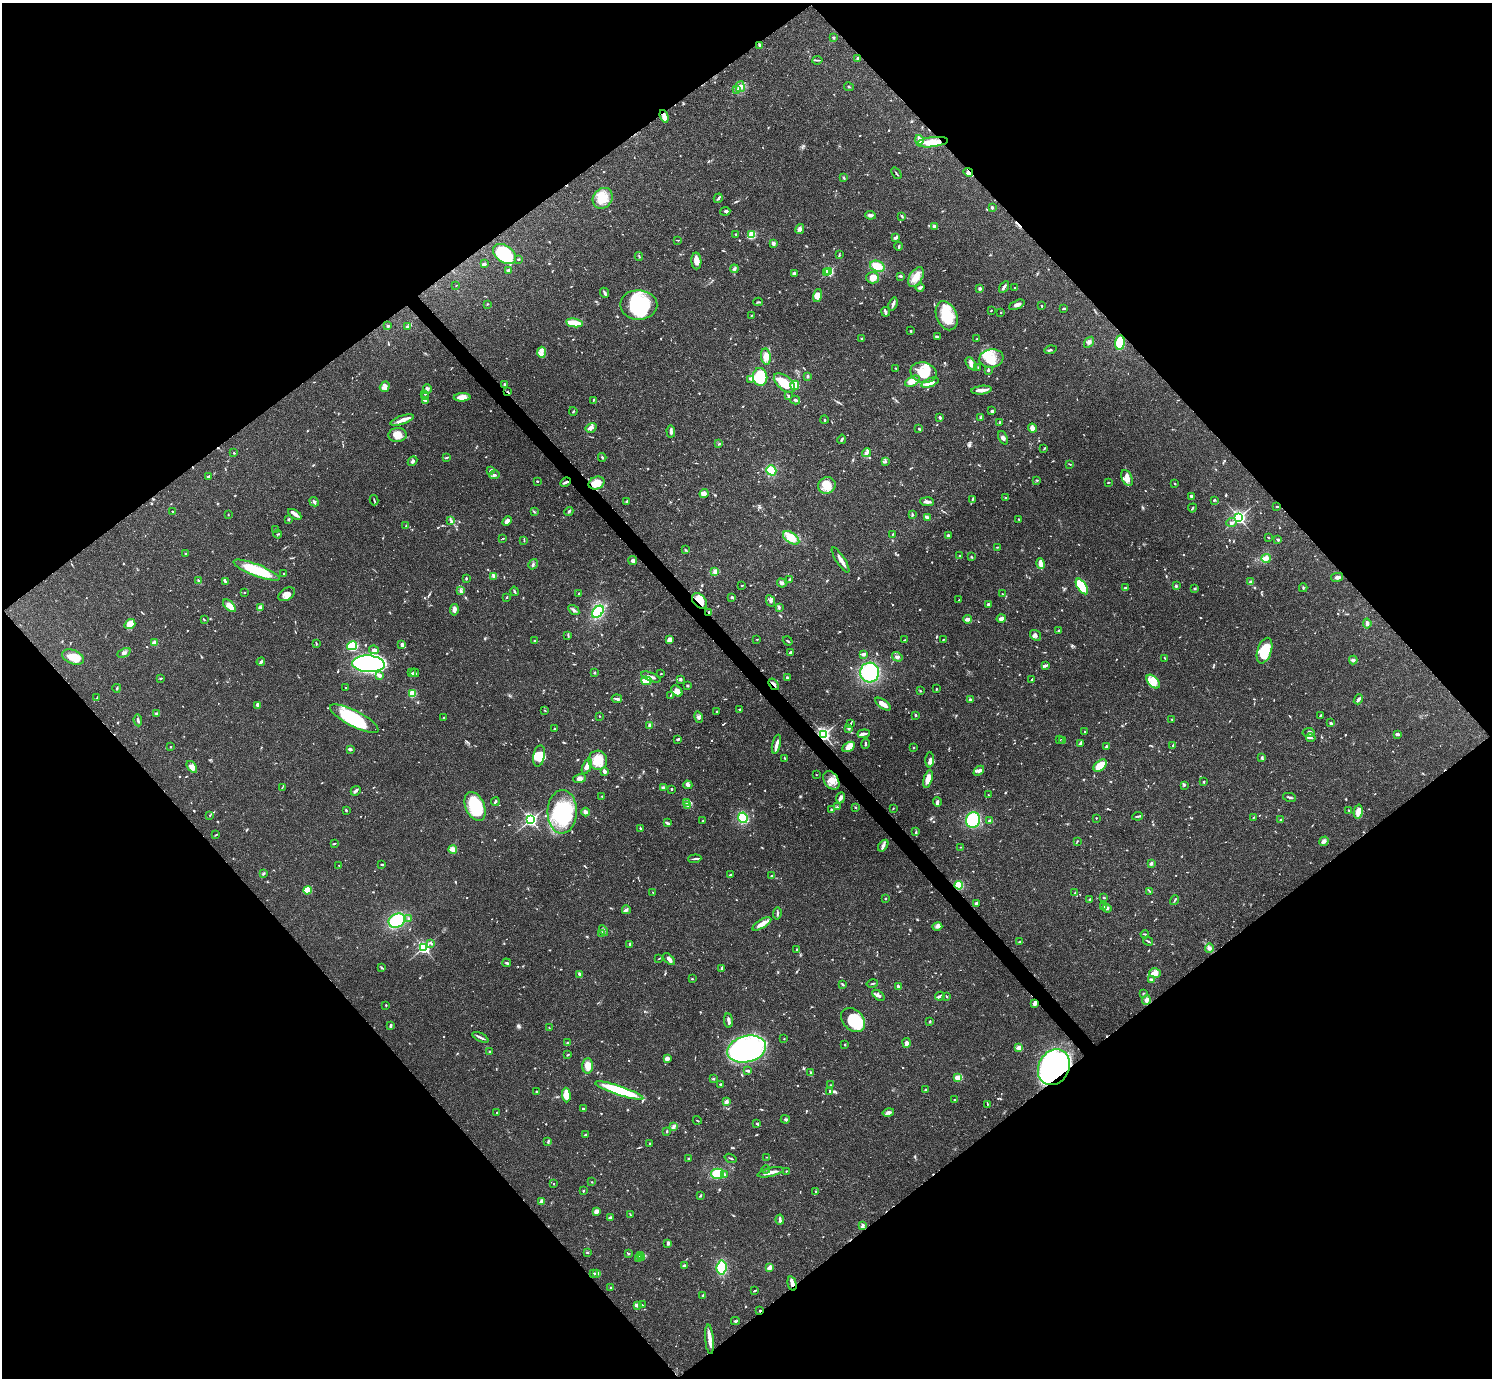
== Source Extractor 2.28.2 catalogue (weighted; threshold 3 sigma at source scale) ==
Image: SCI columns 1-5958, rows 159-5659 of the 5961 x 5958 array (HDU 1 of 3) = the unmasked area's bounding box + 8 px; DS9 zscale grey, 4 x 4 block average (1 PNG px = mean of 4 x 4 image px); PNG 1494 x 1380 px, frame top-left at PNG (2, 3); each listed source drawn as its Kron ellipse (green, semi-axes under 4 px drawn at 4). Shown black and unused: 50% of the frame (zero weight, under 3 of 4 exposures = <1% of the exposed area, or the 3 px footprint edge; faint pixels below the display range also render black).
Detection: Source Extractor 2.28.2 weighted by HDU 2 'WHT'. Background 0.0413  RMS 0.0026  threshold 0.0118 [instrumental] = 3 sigma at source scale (4.5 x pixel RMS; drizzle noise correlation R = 1.50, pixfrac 1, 0.05/0.05 arcsec/px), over >= 5 px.
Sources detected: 1081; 8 too faint to see at this stretch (4 x 4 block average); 4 inside a brighter object's white glare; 11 cosmic-ray / hot-pixel residue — neither listed nor drawn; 33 coinciding with a brighter row at this scale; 77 inside a brighter listed object's ellipse — not listed separately; of the other 948, all 500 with FLUX_AUTO >= 0.986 (the completeness limit of this list) listed and drawn (448 fainter detections not listed), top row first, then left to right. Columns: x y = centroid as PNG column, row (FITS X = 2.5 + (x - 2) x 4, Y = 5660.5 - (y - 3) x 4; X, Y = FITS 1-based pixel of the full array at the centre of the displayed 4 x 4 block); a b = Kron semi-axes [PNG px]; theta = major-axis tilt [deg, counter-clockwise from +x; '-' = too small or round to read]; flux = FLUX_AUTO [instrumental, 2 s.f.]
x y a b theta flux
834 38 3 2 - 1.6
759 45 3 2 - 2.5
857 59 3 2 - 3.8
817 60 5 2 - 2.2
740 87 5 4 - 7.8
849 87 5 2 - 1.9
736 89 3 2 - 2.2
664 116 6 4 -72 7.1
919 140 5 3 - 7.1
932 142 16 5 7 28
968 172 5 4 - 5.1
896 173 6 2 -54 1.9
844 178 3 2 - 1.6
603 198 11 9 52 27
718 198 5 2 - 3.1
992 207 3 2 - 2.5
725 211 5 3 - 2.8
870 215 5 3 - 4.4
902 216 3 2 - 2.4
935 226 4 3 - 6.3
800 229 5 4 - 4.2
736 234 2 2 - 4.7
752 235 2 2 - 62
896 237 3 2 - 4
678 240 4 2 - 1.1
773 243 3 3 - 4.8
899 246 4 2 - 2
504 254 13 8 -36 93
839 255 3 2 - 1.3
639 256 4 2 - 1.7
518 259 3 2 - 1.6
696 261 8 5 -86 7.8
484 264 4 2 - 2.1
877 266 7 5 -20 24
734 269 4 3 - 3.2
508 270 2 2 - 13
829 271 2 2 - 150
827 273 2 2 - 14
794 274 4 3 - 2.6
901 276 3 3 - 2
916 277 11 6 59 16
872 278 6 5 - 18
456 285 2 2 - 1.2
920 287 4 2 - 3.6
1004 287 6 2 58 5.3
1014 287 2 2 - 1.3
980 288 2 2 - 14
605 293 5 2 - 4
817 295 7 4 75 13
758 302 5 2 - 2.2
487 304 3 2 - 1.1
893 304 7 2 72 4.2
639 305 18 15 -1 120
1017 305 8 3 24 5.5
1042 306 2 2 - 2
1064 308 4 2 - 2.3
991 310 2 2 - 1
886 312 5 3 - 4.8
1001 312 2 2 - 2.2
752 315 4 2 - 1.3
947 316 15 10 -67 49
574 323 8 2 -10 55
388 326 2 2 - 8.8
407 326 4 2 - 1.7
911 331 2 2 - 2
937 337 4 2 - 4.2
862 338 4 2 - 1.7
977 339 3 2 - 1.1
1089 342 6 3 55 4.2
1120 343 7 5 83 54
1051 350 6 2 16 2.6
542 352 5 3 - 6.8
766 357 8 5 -82 14
991 358 12 9 8 24
971 364 7 4 -52 6.8
896 368 2 2 - 1.1
978 368 3 2 - 0.99
988 370 3 3 - 2.1
923 372 13 10 -12 42
807 376 3 2 - 2.3
760 377 9 7 -84 66
751 379 2 2 - 1.7
912 381 8 4 29 12
784 383 12 7 -39 37
930 383 9 4 21 10
505 384 3 2 - 1.2
795 385 5 4 - 23
385 387 5 4 - 6.1
427 389 4 3 - 3.4
982 390 10 2 6 15
508 392 3 2 - 1.4
425 394 2 2 - 1.1
425 396 3 2 - 1.3
788 396 3 2 - 2.1
462 397 8 3 2 14
593 400 4 2 - 1.1
795 400 5 2 - 4.5
425 401 2 2 - 2.2
573 411 4 2 - 1.4
992 411 3 2 - 4
940 417 3 2 - 3
980 418 2 2 - 1
402 420 12 3 19 10
824 420 4 2 - 2.1
999 422 3 2 - 1.3
591 428 5 4 - 6.3
1032 428 4 4 - 8.1
919 429 3 2 - 1.6
671 431 6 3 -87 5.4
397 435 9 7 2 15
1003 438 7 3 -67 4.5
842 439 5 2 - 2.7
718 444 3 2 - 1.1
1044 448 3 2 - 1.4
234 453 2 2 - 1.1
866 453 4 4 - 4
602 457 4 2 - 1.6
447 458 3 2 - 2.6
413 461 5 3 - 3.4
885 462 4 3 - 2.5
1070 464 3 2 - 1
490 470 3 2 - 2.1
771 470 5 4 - 31
494 475 5 3 - 2.9
208 477 3 2 - 3.9
1127 478 8 5 -65 11
1037 480 3 2 - 0.99
537 481 2 2 - 1.9
565 482 6 2 26 4
1108 482 3 2 - 0.99
597 483 8 6 24 25
1175 484 2 2 - 1.1
827 485 9 8 - 22
704 494 5 4 - 7.1
1191 496 2 2 - 3.1
1005 498 3 2 - 1.5
374 500 5 2 - 1.9
972 500 4 2 - 1.3
1214 500 3 2 - 1.6
627 501 3 2 - 3.8
314 502 5 2 - 3.4
927 502 7 3 -4 5.6
1277 506 3 2 - 1.6
1192 508 4 2 - 1.7
173 511 3 2 - 1.1
569 511 5 3 - 3.2
534 512 3 2 - 1.4
295 514 7 3 -32 5.3
912 514 4 2 - 2.3
228 515 2 2 - 1.3
927 517 4 2 - 7.4
1239 517 2 2 - 450
288 519 2 2 - 1
1019 519 3 2 - 1.3
451 520 4 2 - 2.5
507 521 5 4 - 7.9
1231 522 5 2 - 4.4
406 526 2 2 - 1.4
276 529 2 2 - 1.1
278 534 4 2 - 1.5
893 534 3 2 - 0.99
948 535 3 2 - 3.1
503 538 2 2 - 2
791 538 9 5 -35 25
1269 538 3 2 - 1.3
1278 540 4 2 - 1.7
524 541 4 2 - 1.4
997 547 2 2 - 1.2
686 550 4 2 - 1.5
185 553 2 2 - 4.1
960 556 3 2 - 1.3
972 557 3 2 - 1.4
1266 558 5 4 - 5.2
840 560 14 3 -57 8.4
633 561 4 3 - 4.8
533 564 5 2 - 2.5
1040 564 5 2 - 17
257 570 25 6 -21 80
715 571 4 3 - 4.8
284 574 2 2 - 2.3
494 576 3 3 - 2.7
1337 577 6 4 12 5.3
466 579 2 2 - 2.8
790 579 2 2 - 2
199 581 3 2 - 1.7
225 581 4 2 - 2.2
1250 581 3 2 - 1.9
782 583 5 4 - 4.4
742 585 2 2 - 1.4
1082 586 9 4 -56 91
1176 586 4 2 - 1.8
1125 588 3 2 - 2.1
1195 588 3 2 - 1.5
1303 588 4 2 - 1.5
460 591 3 2 - 2.1
515 591 5 2 - 2.4
244 592 2 2 - 1.1
287 594 9 6 33 9.1
579 594 3 2 - 1.2
1002 594 2 2 - 1.3
507 597 3 2 - 1.2
732 597 2 2 - 3.3
959 600 2 2 - 1.4
699 601 9 6 -47 22
770 601 6 3 -66 3.7
988 604 3 3 - 2.1
229 606 8 3 -41 22
260 607 3 3 - 2.7
779 607 4 2 - 2.2
454 610 6 3 81 8.2
574 610 6 2 -34 3.7
598 612 7 4 47 54
709 613 3 2 - 1.9
1001 618 4 3 - 8.2
967 619 4 3 - 5.6
204 620 2 2 - 0.99
1367 623 5 3 - 3.8
130 624 5 4 - 18
1059 630 3 2 - 1.6
568 635 3 2 - 1.1
1036 635 6 5 - 5.3
757 639 2 2 - 2.1
943 639 3 2 - 1
534 640 2 2 - 1.9
669 640 4 3 - 11
904 640 3 2 - 1.1
788 641 5 2 - 1.6
154 643 2 2 - 55
316 643 3 2 - 1.1
402 645 3 2 - 5.7
352 646 5 4 - 80
374 650 5 3 - 6.1
1265 651 13 7 71 58
791 652 3 2 - 4.7
124 653 7 2 26 3.6
863 654 3 2 - 4.3
73 657 11 7 -19 29
897 657 5 3 - 3.7
1165 658 3 2 - 1.1
1353 660 4 3 - 4.3
261 662 4 2 - 3.6
368 664 16 8 -4 600
1045 666 4 2 - 2.4
870 672 10 9 - 110
412 673 3 2 - 1.2
415 673 4 2 - 3
594 673 2 2 - 1.4
661 674 2 2 - 1.4
379 675 4 3 - 5.2
651 677 10 3 -21 6.6
160 678 3 2 - 1.4
787 678 3 2 - 2
680 679 2 2 - 4.7
1032 679 3 2 - 1.4
646 681 5 3 - 36
1153 682 8 5 -48 13
774 684 6 2 -52 4.9
687 685 3 2 - 2.1
117 688 4 2 - 1.7
346 688 2 2 - 1
936 689 2 2 - 1.7
677 691 6 4 -43 9.1
920 691 2 2 - 1.2
413 693 4 3 - 35
671 695 3 2 - 1.3
97 698 4 2 - 1.3
617 699 5 3 - 3.8
1358 699 5 2 - 5
970 700 3 2 - 2.5
883 704 9 3 -37 15
258 705 4 2 - 9.4
740 709 3 2 - 1.9
545 711 3 2 - 1
716 712 3 2 - 1.6
156 713 3 2 - 3.7
915 715 2 2 - 2.1
599 716 2 2 - 0.99
1320 716 4 2 - 1.3
699 717 6 4 -78 4.2
444 718 3 2 - 1.7
354 719 27 8 -27 98
138 720 6 2 -84 2.8
1172 720 3 2 - 1.4
851 723 3 2 - 1.4
1331 723 3 2 - 1.8
649 726 3 2 - 1.8
849 728 4 2 - 1.7
555 729 3 2 - 1.2
1085 732 2 2 - 1.4
1309 732 6 3 9 3.7
824 734 3 2 - 350
864 734 6 3 5 5.5
1397 734 3 2 - 4.4
1311 738 5 2 - 2.7
678 739 4 2 - 2.5
1059 740 2 2 - 1.1
1063 741 3 2 - 1.3
776 744 10 2 76 8.2
865 744 5 2 - 2
1080 744 3 3 - 2
1173 745 3 2 - 1.1
171 747 2 2 - 1.3
849 747 7 4 30 15
914 747 2 2 - 1.2
1106 747 3 2 - 2.8
350 749 3 2 - 3.5
539 756 11 5 79 20
785 758 3 2 - 1.1
1262 758 4 2 - 2.3
598 760 9 9 - 34
930 760 7 4 89 6.7
587 766 8 4 66 9.3
1100 766 7 4 41 30
192 767 7 4 -53 10
604 771 3 2 - 6
979 771 6 3 42 5
816 775 2 2 - 1
579 778 6 3 18 6
928 779 9 3 74 17
831 780 10 7 -57 16
1204 782 2 2 - 2.1
688 785 5 4 - 4.1
1184 785 4 2 - 1.8
282 787 4 2 - 1.3
663 787 4 2 - 4
671 789 2 2 - 2.1
356 791 5 2 - 4.5
988 795 3 2 - 1
602 796 2 2 - 1
1290 797 6 2 -12 2.9
841 798 5 3 - 6.1
495 802 4 2 - 2.8
687 802 4 3 - 3.8
937 802 4 2 - 4.8
687 805 2 2 - 1.5
475 806 15 9 -66 72
837 807 3 2 - 1.3
855 807 2 2 - 1.5
893 809 2 2 - 1
346 810 3 2 - 1.4
831 810 3 2 - 2
1349 811 4 2 - 1.2
562 812 22 14 89 130
585 812 4 3 - 5.3
1358 812 7 3 77 15
210 815 3 2 - 1
1138 816 5 2 - 2.2
743 818 5 4 - 60
1096 818 2 2 - 1.1
1253 818 2 2 - 1.2
530 820 3 2 - 370
973 820 8 7 - 79
990 820 4 2 - 4.1
1280 820 2 2 - 1
703 821 2 2 - 1.2
667 823 4 2 - 3.2
640 828 2 2 - 1.8
916 832 3 2 - 1.6
216 835 3 2 - 1.3
1077 841 2 2 - 1.2
1324 841 5 3 - 6.8
334 844 2 2 - 1.4
883 846 6 3 52 4.5
960 847 3 2 - 1.2
453 849 4 4 - 13
695 859 7 2 4 2.6
1151 863 3 3 - 3.1
382 865 3 2 - 2.2
339 866 2 2 - 1.1
263 873 4 2 - 1.7
730 875 3 3 - 2.2
771 876 2 2 - 4
959 885 4 3 - 38
308 890 4 3 - 35
1150 891 4 2 - 1.9
653 893 3 2 - 1.4
1075 893 2 2 - 1.3
885 898 2 2 - 1.2
1104 898 2 2 - 2.7
1090 899 2 2 - 2.9
1175 900 5 2 - 1.7
976 903 2 2 - 4.2
1103 906 3 3 - 4.7
1107 908 4 3 - 4.4
626 910 4 3 - 3.7
777 914 6 2 82 2.7
409 919 3 2 - 1.9
397 921 8 6 30 110
762 924 11 4 31 12
937 927 5 4 - 4.4
604 931 6 2 -60 3.5
602 934 2 2 - 1.1
1145 934 4 2 - 2
1148 941 5 2 - 2
1019 942 3 2 - 1.4
430 943 3 2 - 1.9
630 944 3 2 - 2.2
424 947 3 3 - 290
1209 948 4 4 - 4.7
796 949 2 2 - 1.2
659 959 2 2 - 1.2
669 959 7 3 -43 5.7
507 963 4 2 - 2.1
382 968 4 2 - 1.5
722 968 2 2 - 2.3
1155 973 6 4 -15 7.2
580 974 3 2 - 3.4
692 979 3 2 - 1.1
1151 980 4 3 - 2.6
872 983 6 2 12 1.9
843 984 3 2 - 2.2
898 987 3 2 - 5.1
1143 993 2 2 - 1.2
878 995 7 3 -38 5.1
940 996 5 2 - 3.4
947 997 2 2 - 2
1146 1000 5 4 - 4.7
1034 1003 4 3 - 6.1
386 1005 2 2 - 2.3
853 1020 14 10 -46 69
728 1021 7 2 -83 6.3
930 1022 3 2 - 2.1
391 1025 4 2 - 3.1
549 1028 3 2 - 1.1
480 1037 9 2 -27 4.4
784 1039 2 2 - 1.1
568 1043 4 2 - 2.6
907 1043 5 3 - 6.7
845 1045 3 2 - 1.2
1019 1048 2 2 - 51
747 1049 20 13 13 290
489 1051 2 2 - 1.4
568 1055 3 2 - 1.6
667 1059 3 3 - 7.7
588 1066 7 5 89 15
1054 1067 18 15 62 490
747 1071 4 2 - 2.7
811 1073 4 3 - 2.3
958 1078 4 2 - 27
713 1079 3 2 - 2.1
720 1084 2 2 - 8.1
831 1085 4 2 - 1.6
925 1090 2 2 - 1.5
537 1091 3 2 - 2.4
619 1091 25 4 -19 110
830 1091 3 2 - 4
566 1095 7 3 -87 28
955 1100 2 2 - 1.7
726 1102 4 3 - 5.1
987 1104 3 2 - 1.2
583 1109 3 2 - 2.4
888 1112 6 3 14 4.9
496 1113 2 2 - 1.4
785 1119 4 2 - 2
697 1120 5 2 - 1
757 1123 3 2 - 2
674 1126 3 2 - 2.3
667 1131 3 2 - 1.7
585 1134 4 2 - 1.7
548 1142 3 2 - 1.6
650 1143 3 2 - 1.3
767 1157 2 2 - 1.1
731 1158 6 2 -20 1.8
689 1159 3 2 - 1.9
766 1169 4 2 - 1.2
786 1171 2 2 - 1.1
771 1172 13 3 13 12
717 1174 6 5 - 37
724 1175 3 2 - 1.9
592 1182 2 2 - 1.1
553 1184 2 2 - 2.2
583 1191 3 2 - 1.5
816 1192 3 2 - 1.1
700 1196 2 2 - 1.1
541 1201 4 3 - 2.5
596 1211 4 3 - 6.7
630 1214 4 2 - 1.1
610 1218 3 2 - 6.8
780 1220 5 2 - 4.6
862 1226 4 2 - 5
668 1243 3 3 - 3.1
587 1252 3 2 - 1.2
628 1254 2 2 - 1.2
641 1255 3 2 - 2
641 1258 3 2 - 1.5
639 1259 3 2 - 1.9
684 1266 4 3 - 2.2
721 1268 7 5 83 45
769 1268 3 3 - 11
597 1273 2 2 - 21
593 1274 3 2 - 1.5
792 1283 7 3 -76 10
611 1288 2 2 - 1.3
755 1291 4 2 - 1
703 1295 3 2 - 2.1
637 1305 4 3 - 4.1
642 1305 2 2 - 1
760 1311 2 2 - 6
735 1321 4 2 - 2
709 1339 15 3 -86 14
Overlapping masked pixels (flux is a lower limit): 15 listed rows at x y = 664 116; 932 142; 968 172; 508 392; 565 482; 597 483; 699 601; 709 613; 774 684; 824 734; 959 885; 1034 1003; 1054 1067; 792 1283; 760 1311
Diffuse or blended objects may show on this block-average render without a row.